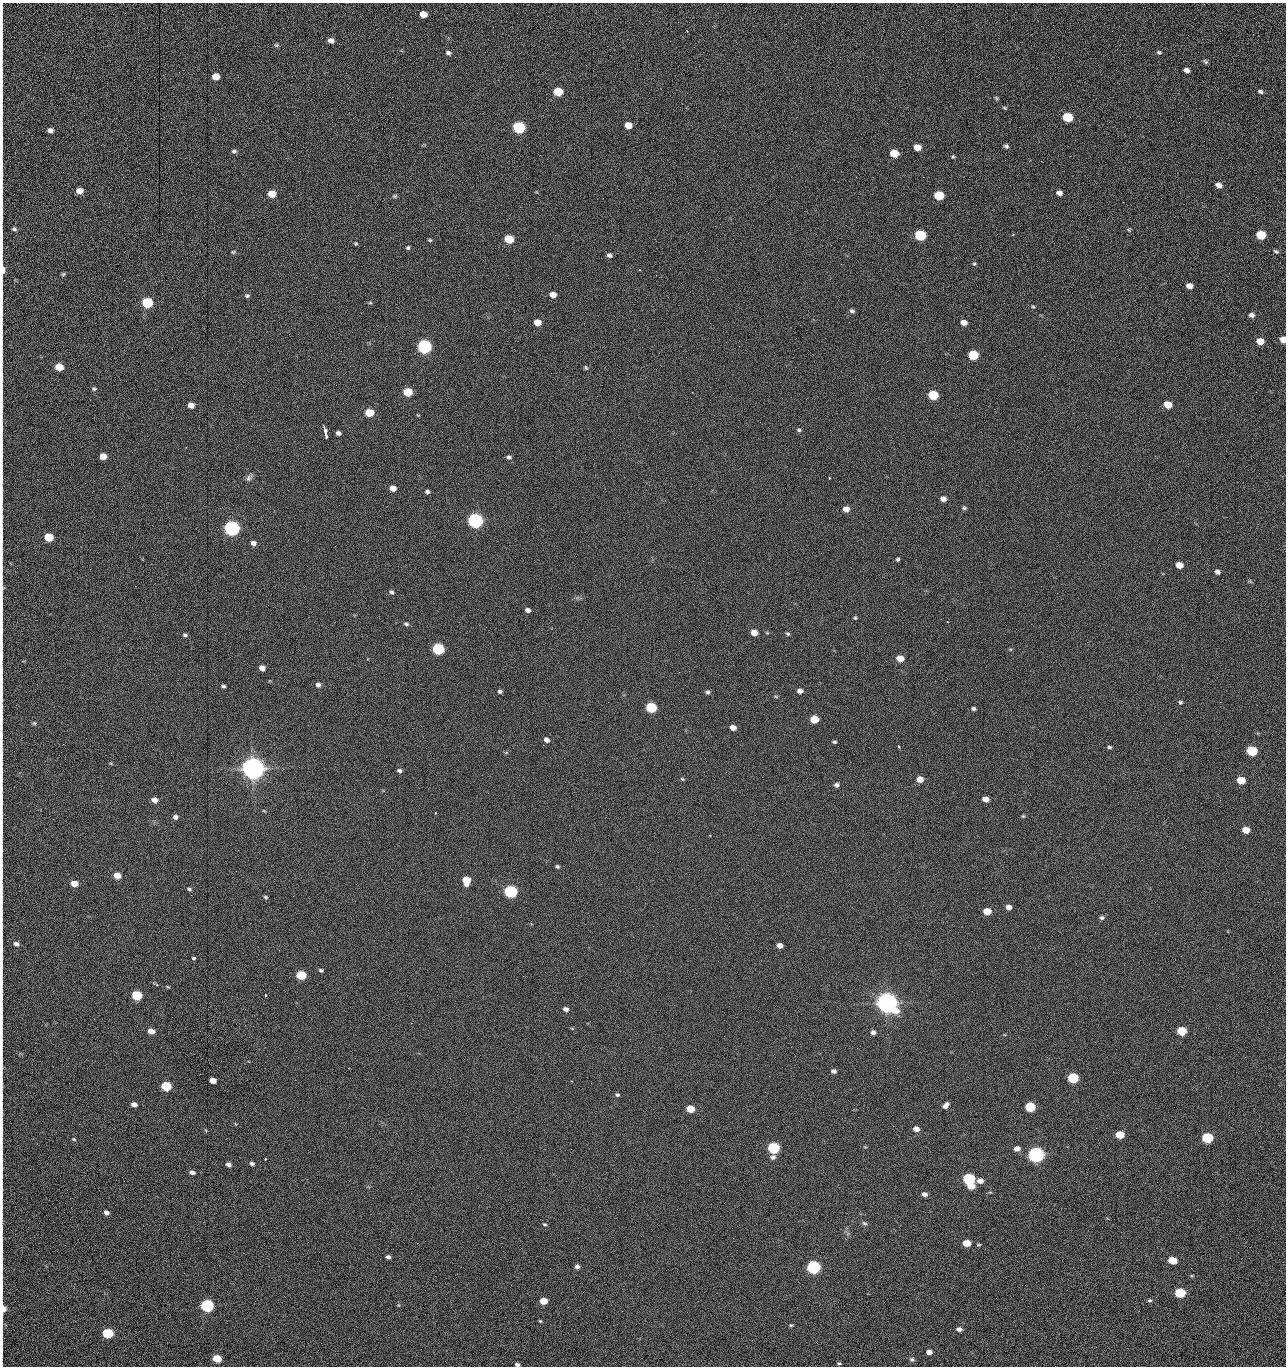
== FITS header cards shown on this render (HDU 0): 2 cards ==
NAXIS1  =                 1284 /fastest changing axis
NAXIS2  =                 1364 /next to fastest changing axis

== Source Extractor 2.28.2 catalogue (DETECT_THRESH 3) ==
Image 1284 x 1364 px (HDU 0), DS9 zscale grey, 1 PNG px = 1 image px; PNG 1288 x 1368 px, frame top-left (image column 1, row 1364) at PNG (2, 3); no overlay
Background 152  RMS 15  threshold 45.4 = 3 sigma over >= 5 px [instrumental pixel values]
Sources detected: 272; all 272 listed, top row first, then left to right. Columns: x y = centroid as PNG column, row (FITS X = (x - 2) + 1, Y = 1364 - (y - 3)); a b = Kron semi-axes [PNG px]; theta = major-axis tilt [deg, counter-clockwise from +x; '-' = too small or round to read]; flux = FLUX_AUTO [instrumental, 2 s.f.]
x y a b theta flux
423 14 6 5 - 1.3e+04
2 21 19 2 90 3.4e+03
1188 35 2 2 - 1.0e+03
331 41 6 5 - 5.2e+03
670 41 2 2 - 1.4e+03
276 45 6 5 - 1.5e+03
2 47 10 2 90 1.9e+03
1159 52 5 4 - 1.6e+03
448 53 7 5 -27 2.7e+03
1205 62 6 5 - 1.7e+03
1186 70 5 4 - 4.3e+03
2 73 19 2 90 3.7e+03
216 76 6 5 - 1.4e+04
558 92 6 5 - 4.2e+04
1260 92 6 5 - 2.1e+03
2 97 16 2 90 2.8e+03
996 98 6 5 - 1.3e+03
1004 108 6 4 -21 1.3e+03
1068 117 6 5 - 6.0e+04
1179 122 3 2 - 7.9e+02
628 125 6 5 - 1.4e+04
519 127 7 6 - 1.6e+05
50 130 5 5 - 4.9e+03
2 146 19 2 90 3.4e+03
1006 146 6 5 - 2.3e+03
917 147 6 5 - 1.2e+04
234 151 6 5 - 2.5e+03
894 153 6 5 - 2.8e+04
953 157 5 4 - 1.3e+03
1005 160 2 2 - 9.1e+02
1041 161 3 2 - 1.4e+03
2 162 9 2 90 1.6e+03
856 177 2 2 - 1.6e+03
923 177 2 2 - 2.0e+04
1218 185 7 5 -28 6.4e+03
79 191 6 5 - 1.0e+04
1059 193 6 5 - 5.5e+03
272 194 6 5 - 2.0e+04
939 195 6 5 - 5.1e+04
395 196 7 5 16 1.6e+03
2 202 21 2 90 4.6e+03
1123 202 2 2 - 7.2e+02
14 229 6 6 - 2.5e+03
1129 230 6 5 - 1.5e+03
1013 234 4 2 - 7.0e+02
920 235 7 6 - 1.0e+05
1261 235 6 5 - 4.3e+04
509 239 6 5 - 4.0e+04
430 240 5 4 - 1.5e+03
356 244 4 4 - 1.3e+03
2 247 11 2 90 2.2e+03
408 248 5 5 - 1.7e+03
1276 251 7 5 -23 1.9e+03
233 252 6 4 0 1.4e+03
609 255 5 4 - 3.0e+03
841 264 2 2 - 1.9e+04
974 264 5 5 - 1.5e+03
3 270 10 3 -90 8.9e+03
63 274 5 5 - 1.5e+03
656 275 2 2 - 4.5e+02
1189 286 6 5 - 7.5e+03
306 287 2 2 - 4.4e+02
553 294 6 5 - 9.2e+03
2 295 20 2 90 3.7e+03
247 296 6 5 - 2.0e+03
147 303 6 6 - 1.0e+05
370 303 6 4 -1 1.2e+03
1033 307 5 3 - 1.1e+03
852 311 6 4 -18 2.1e+03
1252 315 6 5 - 3.9e+03
537 322 6 5 - 1.5e+04
849 322 2 2 - 5.5e+02
964 322 6 5 - 7.4e+03
710 323 2 2 - 2.3e+03
1283 339 5 5 - 9.6e+03
1260 341 6 5 - 1.6e+04
424 346 7 6 - 3.0e+05
973 355 6 5 - 5.7e+04
350 366 2 2 - 1.8e+03
59 367 6 5 - 2.5e+04
586 368 6 5 - 1.6e+03
2 376 25 2 90 4.7e+03
94 389 6 5 - 1.8e+03
408 392 6 5 - 3.6e+04
1256 392 2 2 - 1.0e+03
933 395 6 5 - 5.9e+04
191 405 5 5 - 8.5e+03
1168 405 6 5 - 1.8e+04
369 413 6 5 - 2.9e+04
325 430 9 3 -74 7.3e+03
799 430 6 4 -9 1.7e+03
338 433 5 4 - 3.3e+03
1009 435 2 2 - 7.7e+02
326 436 4 3 - 1.8e+03
2 446 15 2 90 2.7e+03
186 447 3 2 - 2.1e+03
103 456 5 5 - 1.2e+04
509 457 6 5 - 2.7e+03
249 477 11 6 44 3.4e+03
829 478 3 2 - 8.7e+02
2 480 17 2 90 3.1e+03
85 483 2 2 - 6.4e+02
393 488 6 5 - 9.5e+03
427 491 5 5 - 2.4e+03
943 499 5 5 - 6.0e+03
964 508 5 5 - 1.9e+03
846 509 6 5 - 8.5e+03
475 520 7 6 - 5.0e+05
232 528 7 6 - 5.4e+05
48 537 6 5 - 4.0e+04
2 541 10 2 90 1.9e+03
253 543 5 5 - 4.1e+03
898 559 4 4 - 1.6e+03
1179 565 6 5 - 1.3e+04
2 567 10 2 90 1.4e+03
1217 572 5 5 - 3.7e+03
1250 581 7 4 -19 1.2e+03
135 586 2 2 - 5.1e+02
2 588 9 3 85 1.8e+03
391 592 7 5 -28 2.2e+03
528 610 5 4 - 4.0e+03
855 618 5 4 - 1.3e+03
947 622 2 2 - 5.8e+02
406 624 6 5 - 2.1e+03
754 632 6 5 - 1.0e+04
788 634 5 4 - 1.7e+03
185 635 6 5 - 1.9e+03
438 649 6 5 - 1.6e+05
2 657 10 2 90 1.6e+03
900 658 6 5 - 1.4e+04
262 668 5 5 - 7.1e+03
679 672 2 2 - 1.9e+03
2 678 10 2 90 1.8e+03
318 685 6 6 - 4.1e+03
223 686 5 4 - 2.0e+03
500 691 5 4 - 2.2e+03
800 691 5 5 - 5.8e+03
707 692 6 5 - 2.5e+03
776 696 6 4 -2 1.1e+03
1180 702 6 5 - 1.7e+03
651 707 6 5 - 9.0e+04
973 708 4 4 - 2.2e+03
814 719 6 5 - 2.7e+04
34 723 6 5 - 1.5e+03
733 727 5 4 - 7.5e+03
546 740 6 5 - 4.3e+03
834 742 4 3 - 1.7e+03
543 745 2 2 - 2.4e+03
898 746 4 3 - 1.7e+03
1109 747 5 4 - 1.8e+03
1252 751 6 5 - 7.7e+04
506 753 6 4 20 1.2e+03
706 761 2 2 - 1.5e+03
111 763 4 4 - 1.0e+03
253 768 8 7 - 1.9e+06
399 771 6 4 -10 2.5e+03
726 772 3 2 - 1.9e+03
682 779 5 4 - 1.3e+03
920 779 6 5 - 1.1e+04
1241 780 6 5 - 2.5e+04
837 785 6 5 - 3.3e+03
2 789 10 2 90 1.6e+03
985 799 6 4 -12 7.8e+03
155 800 6 5 - 6.8e+03
2 802 9 2 90 1.6e+03
264 811 5 3 - 9.3e+02
435 813 3 3 - 2.0e+03
1023 816 4 4 - 1.2e+03
175 817 6 5 - 3.8e+03
1246 830 6 5 - 1.5e+04
709 835 3 2 - 1.2e+03
2 849 14 2 90 2.4e+03
557 867 5 4 - 1.8e+03
117 875 6 5 - 1.2e+04
2 877 9 2 90 1.5e+03
466 880 7 6 - 2.7e+04
74 883 6 5 - 1.5e+04
189 889 5 3 - 1.8e+03
511 891 6 5 - 2.4e+05
266 897 6 4 -39 1.5e+03
1008 907 6 5 - 5.8e+03
987 911 6 5 - 1.9e+04
1102 918 6 5 - 2.3e+03
2 942 25 2 90 4.6e+03
16 944 6 5 - 3.9e+03
780 945 5 4 - 5.9e+03
193 958 4 3 - 2.8e+03
321 970 5 4 - 1.8e+03
301 975 6 5 - 6.1e+04
523 976 2 2 - 1.4e+03
2 982 9 2 90 1.5e+03
157 985 4 3 - 9.3e+02
168 987 5 3 - 1.1e+03
137 995 6 5 - 7.5e+04
265 995 2 2 - 1.0e+03
2 996 8 2 90 1.5e+03
887 1003 8 7 - 1.6e+06
566 1009 5 4 - 4.2e+03
411 1023 2 2 - 3.7e+03
572 1028 6 3 -19 9.7e+02
151 1031 5 4 - 1.1e+04
1182 1031 6 5 - 4.8e+04
873 1032 6 5 - 3.6e+03
857 1048 3 2 - 9.7e+02
1245 1057 3 2 - 1.5e+03
2 1067 10 2 90 1.6e+03
833 1071 5 4 - 3.4e+03
1179 1076 2 2 - 1.8e+03
1073 1078 6 5 - 8.8e+04
213 1080 5 5 - 9.3e+03
166 1086 6 5 - 6.5e+04
617 1095 5 4 - 1.8e+03
134 1104 6 4 -17 5.3e+03
946 1105 8 4 45 4.7e+03
1030 1107 6 5 - 7.3e+04
690 1109 6 5 - 2.1e+04
729 1112 2 2 - 6.9e+02
916 1129 6 5 - 6.9e+03
2 1133 15 2 90 2.5e+03
91 1135 2 2 - 1.5e+03
1120 1135 6 5 - 3.1e+04
1207 1138 6 5 - 9.9e+04
74 1139 6 4 -23 1.3e+03
773 1148 6 5 - 1.5e+05
571 1149 2 2 - 6.1e+02
1017 1149 6 5 - 7.6e+03
1036 1155 7 6 - 6.3e+05
773 1157 7 6 - 3.4e+03
265 1158 3 2 - 1.4e+03
1087 1159 2 2 - 1.4e+03
252 1163 6 5 - 2.4e+03
228 1164 6 4 -30 4.4e+03
2 1168 10 3 -90 2.3e+03
30 1169 2 2 - 1.9e+03
192 1172 6 4 -7 3.6e+03
969 1179 6 5 - 1.5e+05
980 1181 6 5 - 6.8e+03
971 1186 6 4 2 1.6e+04
924 1194 5 4 - 4.5e+03
106 1212 5 4 - 4.1e+03
864 1223 7 5 -17 2.0e+03
544 1224 5 3 - 1.2e+03
308 1242 3 2 - 1.3e+03
417 1243 2 2 - 3.7e+03
966 1243 6 5 - 1.9e+04
979 1245 5 4 - 1.3e+03
2 1248 38 2 90 7.4e+03
388 1257 4 4 - 2.8e+03
1172 1260 6 5 - 2.7e+04
577 1266 5 4 - 3.3e+03
813 1267 6 5 - 3.1e+05
1180 1293 6 5 - 7.9e+04
996 1298 2 2 - 1.9e+03
1150 1300 5 5 - 1.7e+03
543 1301 6 5 - 1.7e+04
207 1305 6 5 - 2.4e+05
398 1305 5 3 - 1.0e+03
568 1307 2 2 - 4.2e+02
3 1309 14 4 87 1.5e+04
622 1311 2 2 - 5.6e+02
540 1321 3 3 - 1.2e+03
791 1325 5 4 - 1.3e+03
959 1329 6 4 -9 4.1e+03
578 1332 2 2 - 2.4e+03
107 1333 6 5 - 9.1e+04
2 1351 19 2 90 3.0e+03
929 1352 5 4 - 6.5e+03
217 1358 6 5 - 3.0e+04
912 1359 7 6 - 2.3e+03
839 1363 5 3 - 1.6e+03
517 1364 5 3 - 2.6e+03
1055 1366 2 2 - 1.3e+03
At the frame edge (FLAGS 8, measured only in part): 35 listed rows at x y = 2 21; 2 47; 2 73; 2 97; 2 146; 2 162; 2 202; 2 247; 3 270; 2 295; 1283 339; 2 376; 2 446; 2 480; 2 541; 2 567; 2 588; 2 657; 2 678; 2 789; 2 802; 2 849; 2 877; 2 942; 16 944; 2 982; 2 996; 2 1067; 2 1133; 2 1168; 2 1248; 3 1309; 2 1351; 517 1364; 1055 1366

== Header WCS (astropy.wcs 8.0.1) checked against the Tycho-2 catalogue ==
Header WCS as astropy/WCSLIB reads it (CRVAL/CRPIX/CD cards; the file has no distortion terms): RA---TAN/DEC--TAN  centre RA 15:41:40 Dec +52:00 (235.42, +51.99 deg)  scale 1.26 arcsec/px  FOV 26.9' x 28.5'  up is +92 deg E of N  parity flipped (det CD > 0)
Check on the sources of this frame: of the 60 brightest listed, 10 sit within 2.0 arcsec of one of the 11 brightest Tycho-2 stars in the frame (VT <= 12.29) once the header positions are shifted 0.28 arcsec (0.09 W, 0.26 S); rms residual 0.91 arcsec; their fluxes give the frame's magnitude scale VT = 25.21 - 2.5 log10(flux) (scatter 0.16 mag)
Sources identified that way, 10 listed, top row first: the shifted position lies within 2.0 arcsec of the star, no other Tycho-2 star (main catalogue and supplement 1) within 4.0 arcsec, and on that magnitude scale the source's flux lands within +1.5 / -3 mag of the star's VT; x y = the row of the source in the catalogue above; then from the Tycho-2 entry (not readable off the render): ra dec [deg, ICRS J2000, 3 dp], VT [Tycho-2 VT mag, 2 dp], TYC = Tycho-2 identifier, HIP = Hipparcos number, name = IAU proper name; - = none
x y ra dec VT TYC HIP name
424 346 235.614 +52.064 11.61 3489-1132-1 - -
475 520 235.514 +52.049 11.19 3489-1407-1 - -
232 528 235.515 +52.133 11.12 3489-1380-1 - -
253 768 235.378 +52.130 9.31 3489-1322-1 76850 -
511 891 235.303 +52.042 11.52 3489-958-1 - -
887 1003 235.232 +51.912 9.59 3489-824-1 - -
1036 1155 235.143 +51.862 10.97 3489-1016-1 - -
969 1179 235.131 +51.886 12.29 3489-908-1 - -
813 1267 235.084 +51.941 11.45 3489-1346-1 - -
207 1305 235.075 +52.152 11.74 3489-912-1 - -